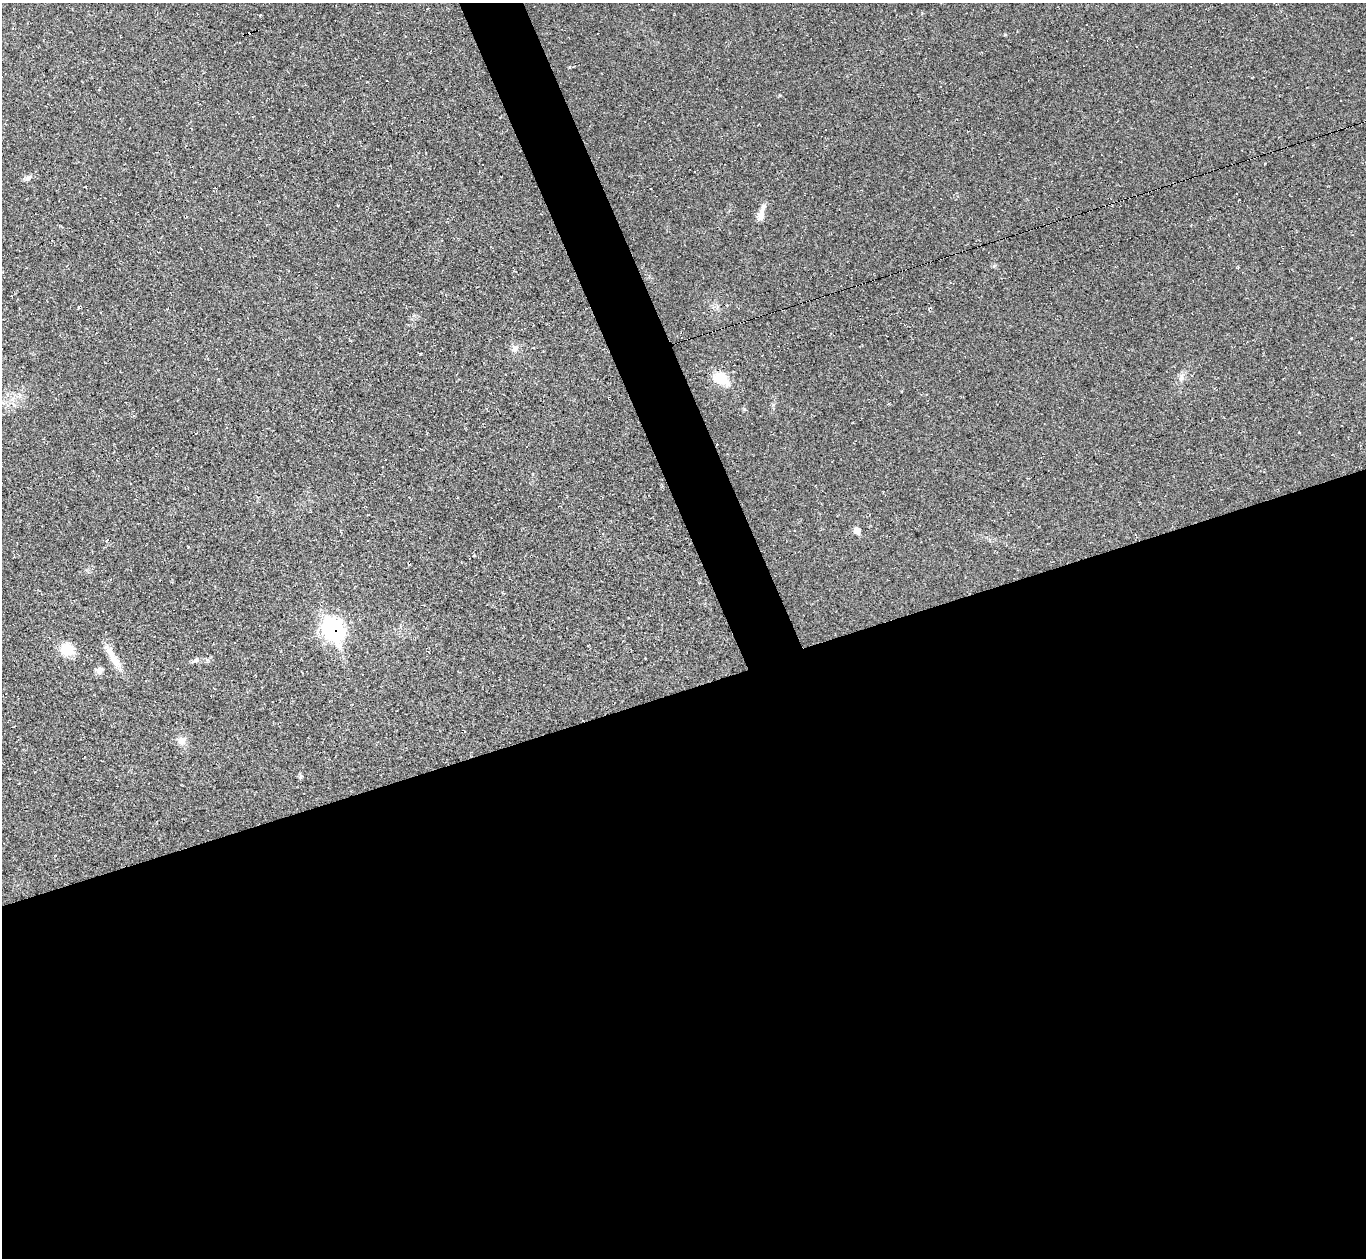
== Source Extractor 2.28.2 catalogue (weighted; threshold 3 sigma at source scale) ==
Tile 15 of 4 x 4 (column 3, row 4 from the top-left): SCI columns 2731-4094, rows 274-1529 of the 5459 x 5444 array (HDU 1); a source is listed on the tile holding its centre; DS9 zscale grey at full resolution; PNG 1368 x 1260 px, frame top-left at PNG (2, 3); no overlay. Shown black and unused: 48% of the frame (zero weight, under 2 of 3 exposures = <1% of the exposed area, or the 3 px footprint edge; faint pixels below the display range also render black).
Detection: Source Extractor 2.28.2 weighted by HDU 2 'WHT'; one run over the whole footprint, this tile lists its part. Background 0.0485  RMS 0.0067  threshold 0.0303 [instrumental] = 3 sigma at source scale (4.5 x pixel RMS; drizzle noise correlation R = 1.50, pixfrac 1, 0.05/0.05 arcsec/px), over >= 5 px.
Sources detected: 25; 9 cosmic-ray / hot-pixel residue — not listed; the other 16 listed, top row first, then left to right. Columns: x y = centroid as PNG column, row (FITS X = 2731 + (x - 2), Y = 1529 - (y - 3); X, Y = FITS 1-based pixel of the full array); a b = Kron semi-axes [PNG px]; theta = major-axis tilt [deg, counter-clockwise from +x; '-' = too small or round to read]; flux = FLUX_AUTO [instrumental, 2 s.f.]
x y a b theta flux
260 15 3 2 - 0.5
1005 35 5 3 - 0.63
28 178 12 5 30 2
761 213 23 7 73 5.8
515 349 10 8 59 3.3
1181 377 10 6 77 2.6
721 378 21 15 -24 13
1299 432 4 2 - 0.46
857 530 6 5 - 7.9
333 629 12 9 -67 270
67 649 14 14 - 13
113 658 36 9 -60 10
196 660 9 5 22 1.9
99 670 9 8 - 2.7
182 741 10 9 - 4.6
300 777 7 4 71 1
Overlapping masked pixels (flux is a lower limit): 1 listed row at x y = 333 629
Unlisted compact peaks at least as high as the median listed source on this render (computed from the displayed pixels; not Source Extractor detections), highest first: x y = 744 409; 994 266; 420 354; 780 95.